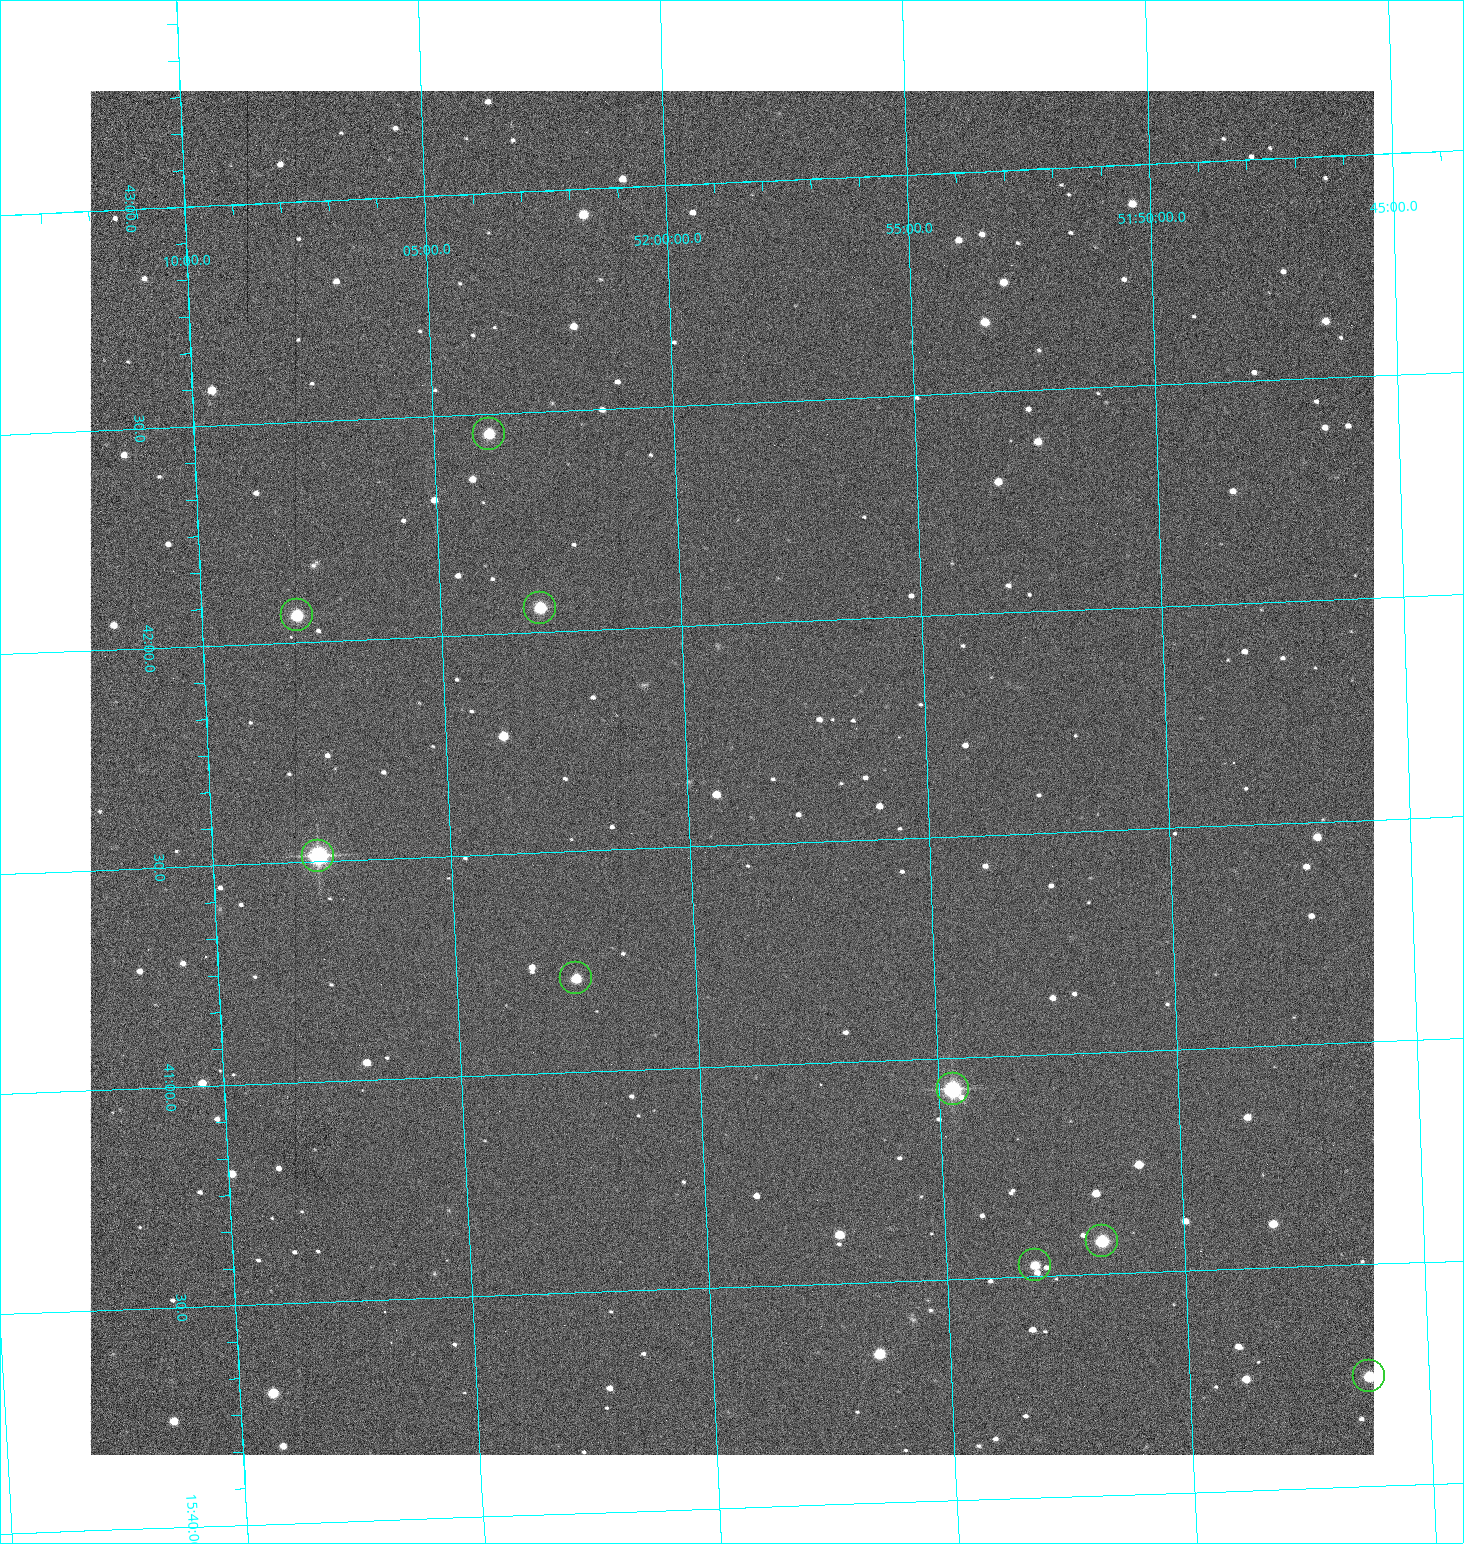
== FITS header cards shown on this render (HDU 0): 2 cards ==
NAXIS1  =                 1284 /fastest changing axis
NAXIS2  =                 1364 /next to fastest changing axis

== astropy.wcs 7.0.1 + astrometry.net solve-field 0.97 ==
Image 1284 x 1364 px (HDU 0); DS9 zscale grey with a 90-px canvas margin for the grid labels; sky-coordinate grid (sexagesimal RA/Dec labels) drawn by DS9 from the SOLVED WCS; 9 Tycho-2 reference stars matched to detected sources circled (green)
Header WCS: RA---TAN/DEC--TAN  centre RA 15:41:40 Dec +51:59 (235.42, +51.98 deg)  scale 1.26 arcsec/px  FOV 26.9' x 28.5'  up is +92 deg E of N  parity flipped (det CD > 0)
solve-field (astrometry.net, Tycho-2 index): VERIFIED the header's WCS against the Tycho-2 star catalogue (9 matches, 0 conflicts) and refined it, rather than solving blind
Solved WCS: RA---TAN-SIP/DEC--TAN-SIP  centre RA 15:41:40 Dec +51:59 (235.42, +51.98 deg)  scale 1.25 arcsec/px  FOV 26.8' x 28.5'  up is +92 deg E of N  parity flipped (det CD > 0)
The solver's refit moves the header's centre by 0.62 arcsec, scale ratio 0.9975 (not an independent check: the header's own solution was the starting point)
Tycho-2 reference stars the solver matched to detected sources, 9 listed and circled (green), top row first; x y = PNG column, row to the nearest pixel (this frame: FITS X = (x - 90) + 1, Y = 1364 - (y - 91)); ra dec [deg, ICRS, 3 dp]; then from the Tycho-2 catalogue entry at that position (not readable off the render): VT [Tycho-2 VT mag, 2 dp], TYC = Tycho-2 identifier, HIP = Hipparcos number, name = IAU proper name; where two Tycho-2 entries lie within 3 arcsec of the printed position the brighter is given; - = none
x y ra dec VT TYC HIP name
489 434 235.614 +52.064 11.61 3489-1132-1 - -
540 608 235.514 +52.049 11.19 3489-1407-1 - -
297 615 235.515 +52.133 11.12 3489-1380-1 - -
318 856 235.378 +52.130 9.31 3489-1322-1 76850 -
576 978 235.303 +52.042 11.52 3489-958-1 - -
953 1089 235.232 +51.912 9.59 3489-824-1 - -
1102 1241 235.143 +51.862 10.97 3489-1016-1 - -
1035 1265 235.131 +51.886 12.29 3489-908-1 - -
1369 1376 235.062 +51.771 11.53 3489-1453-1 - -